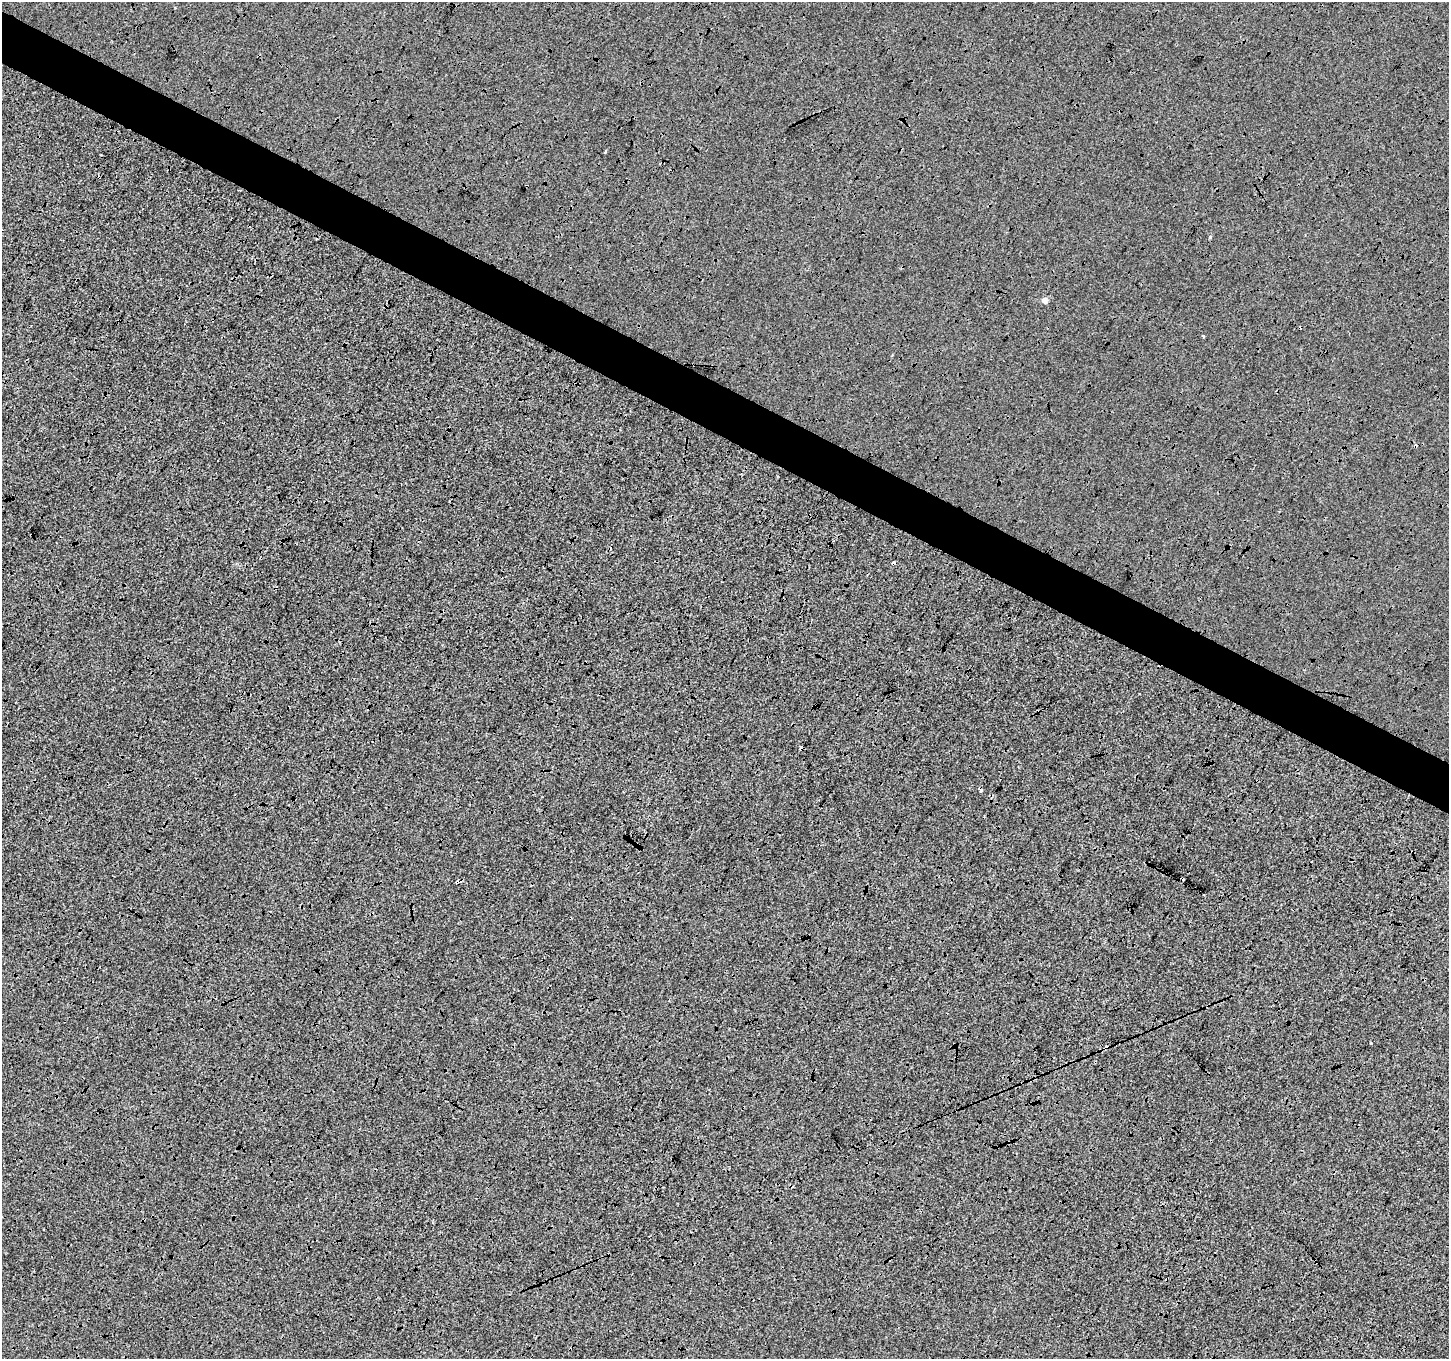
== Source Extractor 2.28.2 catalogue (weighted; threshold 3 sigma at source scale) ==
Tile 11 of 4 x 4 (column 3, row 3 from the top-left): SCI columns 2906-4352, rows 1622-2978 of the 5802 x 5891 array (HDU 1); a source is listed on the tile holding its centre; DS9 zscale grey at full resolution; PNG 1451 x 1361 px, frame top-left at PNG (2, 2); no overlay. Shown black and unused: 5% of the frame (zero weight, under 3 of 4 exposures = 2% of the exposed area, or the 3 px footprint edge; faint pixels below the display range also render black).
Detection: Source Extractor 2.28.2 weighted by HDU 2 'WHT'; one run over the whole footprint, this tile lists its part. Background -0.00411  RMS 0.0063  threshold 0.0286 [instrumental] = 3 sigma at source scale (4.5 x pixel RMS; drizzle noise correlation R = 1.50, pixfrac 1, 0.0396/0.0396 arcsec/px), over >= 5 px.
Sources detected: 11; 5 cosmic-ray / hot-pixel residue — not listed; the other 6 listed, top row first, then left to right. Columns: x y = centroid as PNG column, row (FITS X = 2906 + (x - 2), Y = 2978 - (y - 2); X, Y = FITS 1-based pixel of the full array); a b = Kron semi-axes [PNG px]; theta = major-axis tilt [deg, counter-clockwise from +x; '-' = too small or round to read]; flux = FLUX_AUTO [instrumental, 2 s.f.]
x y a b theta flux
605 151 3 3 - 1.9
1045 300 4 4 - 5
1203 336 3 2 - 0.69
893 563 5 4 - 1.5
458 881 4 3 - 3.6
1371 1043 2 2 - 0.44
Overlapping masked pixels (flux is a lower limit): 2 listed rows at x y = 893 563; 458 881